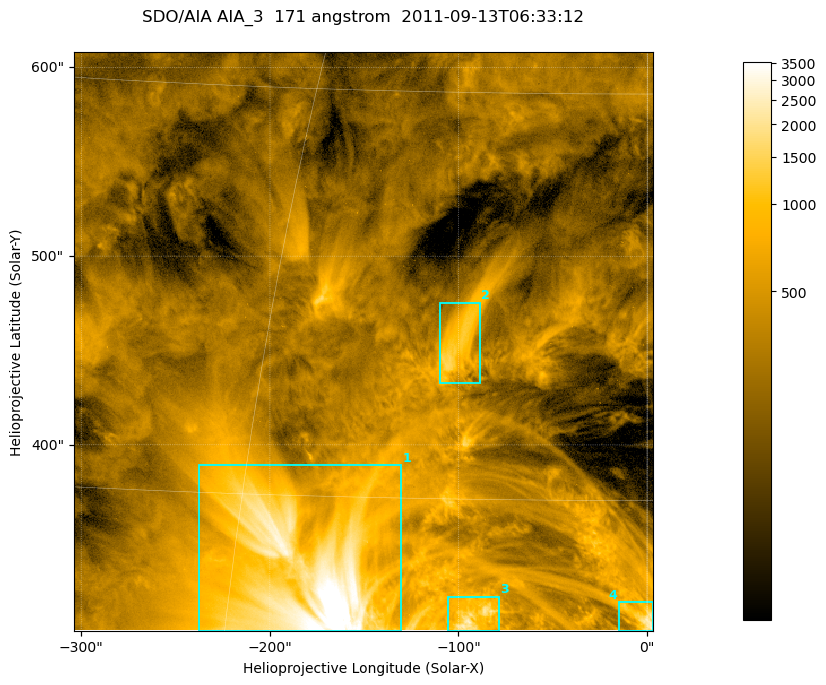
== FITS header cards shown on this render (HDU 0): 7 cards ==
TELESCOP= 'SDO/AIA '
INSTRUME= 'AIA_3   '
WAVELNTH=                  171
WAVEUNIT= 'angstrom'
DATE-OBS= '2011-09-13T06:33:12.34'
CTYPE1  = 'HPLN-TAN'
CTYPE2  = 'HPLT-TAN'

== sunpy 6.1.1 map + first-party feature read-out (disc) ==
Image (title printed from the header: SDO/AIA AIA_3  171 angstrom  2011-09-13T06:33:12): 512 x 512 px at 0.599 arcsec/px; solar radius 953 arcsec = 1590 px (partial field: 3.3% of the solar disc is inside the frame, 100% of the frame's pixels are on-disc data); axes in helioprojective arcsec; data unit not stated in the header (colour bar unlabelled)
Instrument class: DISC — disc imager (sunpy class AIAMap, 171 A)
Bright regions (active regions / flare kernels): reference = the on-disc median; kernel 5 px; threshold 5 sigma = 671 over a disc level ~296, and >= 1.15x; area >= 262 px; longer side >= 6 px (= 3.6 arcsec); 4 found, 4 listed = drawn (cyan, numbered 1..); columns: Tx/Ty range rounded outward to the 2 arcsec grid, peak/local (2 s.f.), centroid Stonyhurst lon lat
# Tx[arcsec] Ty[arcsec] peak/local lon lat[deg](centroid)
1 -238..-130 300..390 21 -13 +28
2 -110..-88 432..476 5.1 -7 +35
3 -106..-78 300..320 7.4 -6 +26
4 -16..4 300..318 9.1 +0 +26